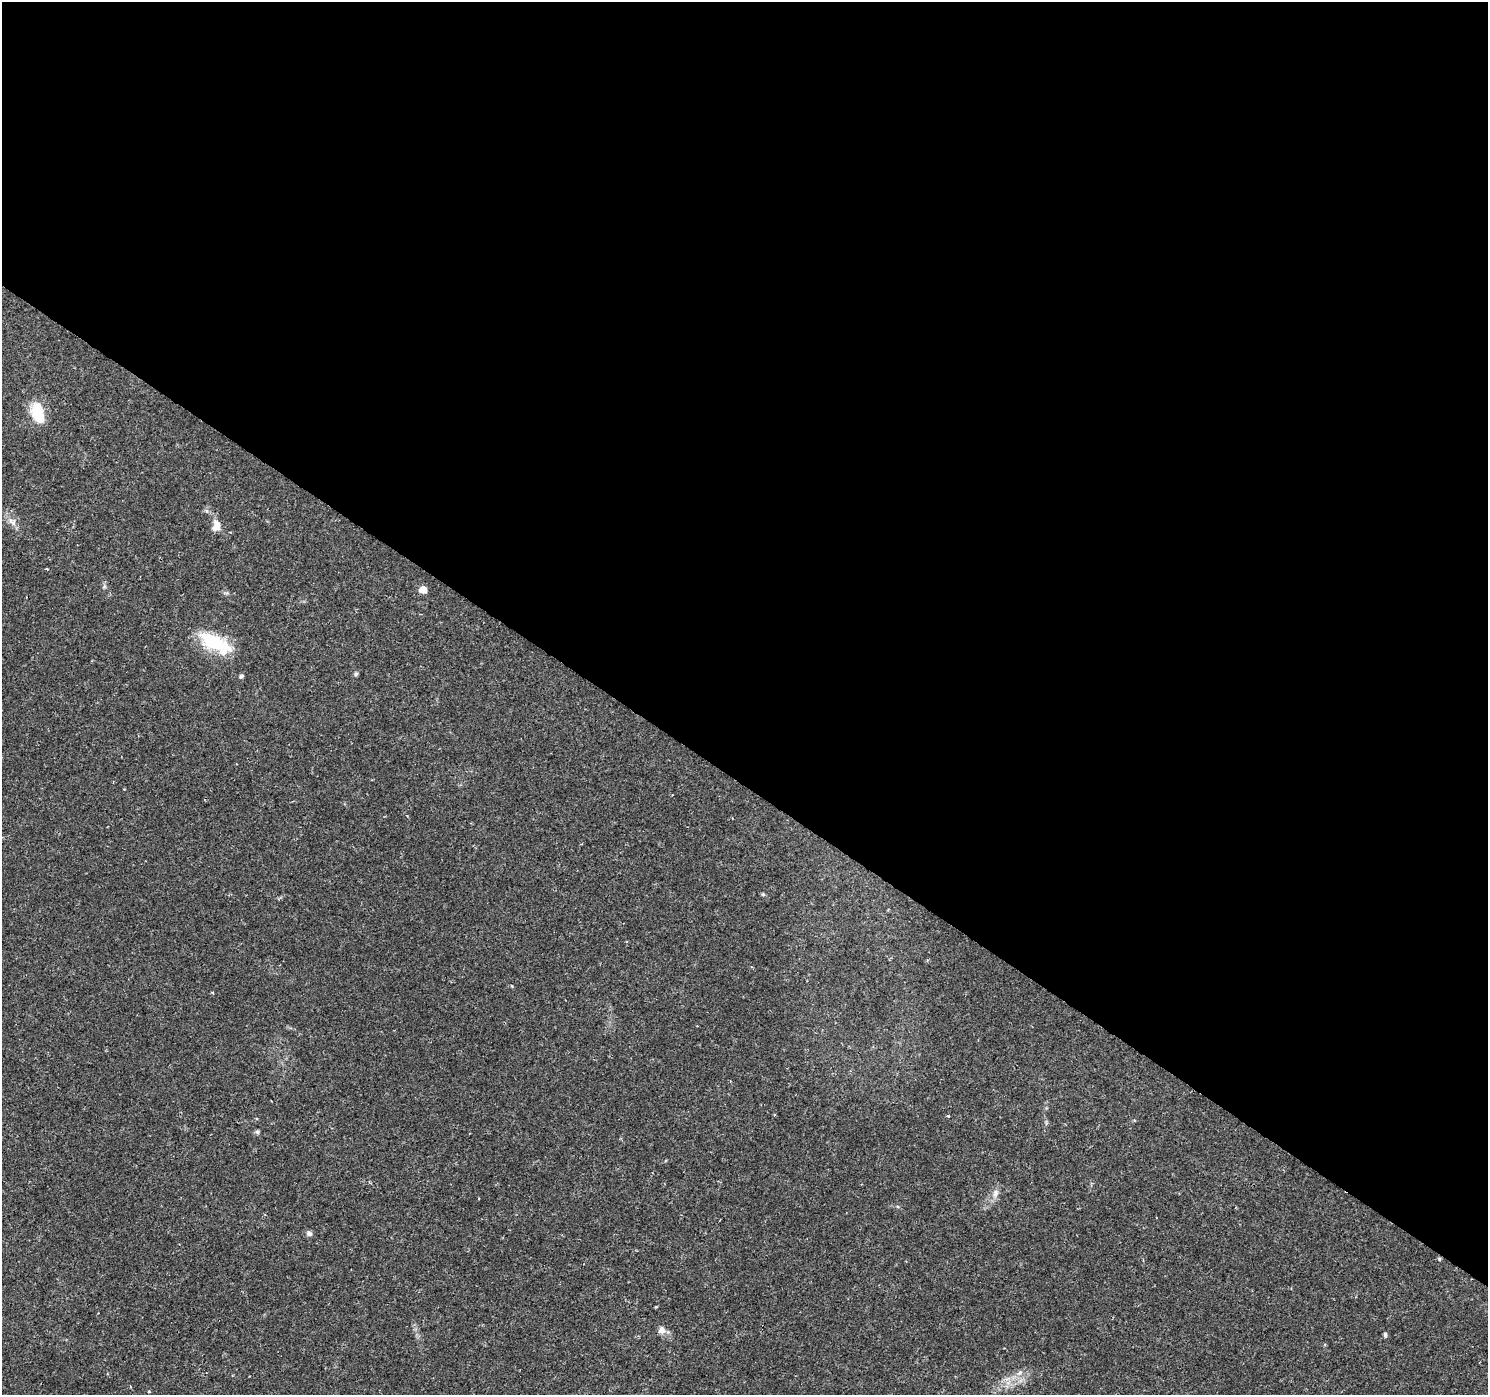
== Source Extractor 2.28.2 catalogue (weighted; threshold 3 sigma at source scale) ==
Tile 3 of 4 x 4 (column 3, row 1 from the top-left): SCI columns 2975-4460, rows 4359-5751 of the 5953 x 5998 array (HDU 1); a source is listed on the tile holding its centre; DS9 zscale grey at full resolution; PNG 1490 x 1397 px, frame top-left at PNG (2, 2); no overlay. Shown black and unused: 56% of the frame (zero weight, under 2 of 3 exposures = <1% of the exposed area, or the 3 px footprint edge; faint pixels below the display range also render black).
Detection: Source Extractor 2.28.2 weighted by HDU 2 'WHT'; one run over the whole footprint, this tile lists its part. Background 0.0415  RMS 0.0033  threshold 0.015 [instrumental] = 3 sigma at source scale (4.5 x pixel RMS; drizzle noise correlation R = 1.50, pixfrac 1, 0.0396/0.0396 arcsec/px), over >= 5 px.
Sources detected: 22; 2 inside a brighter listed object's ellipse — not listed separately; the other 20 listed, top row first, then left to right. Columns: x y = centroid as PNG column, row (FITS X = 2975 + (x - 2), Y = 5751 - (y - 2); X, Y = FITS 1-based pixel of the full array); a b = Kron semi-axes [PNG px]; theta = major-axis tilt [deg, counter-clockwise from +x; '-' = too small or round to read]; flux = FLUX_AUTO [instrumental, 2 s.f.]
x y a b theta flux
37 411 20 15 -74 9.1
11 520 8 7 - 1.5
217 524 16 9 -71 2.7
47 569 3 3 - 1.8
104 586 6 5 - 0.61
423 590 5 5 - 5.8
215 642 44 17 -28 16
356 674 6 5 - 0.54
241 676 5 5 - 0.81
763 894 5 5 - 0.42
212 992 3 3 - 0.37
948 1116 3 3 - 0.71
257 1132 6 5 - 0.64
995 1193 12 7 75 1.9
309 1233 7 6 - 1
1439 1259 5 4 - 0.44
662 1330 9 9 - 1.7
1385 1335 7 4 -89 0.62
1019 1373 10 5 45 1.3
148 1391 4 3 - 0.38